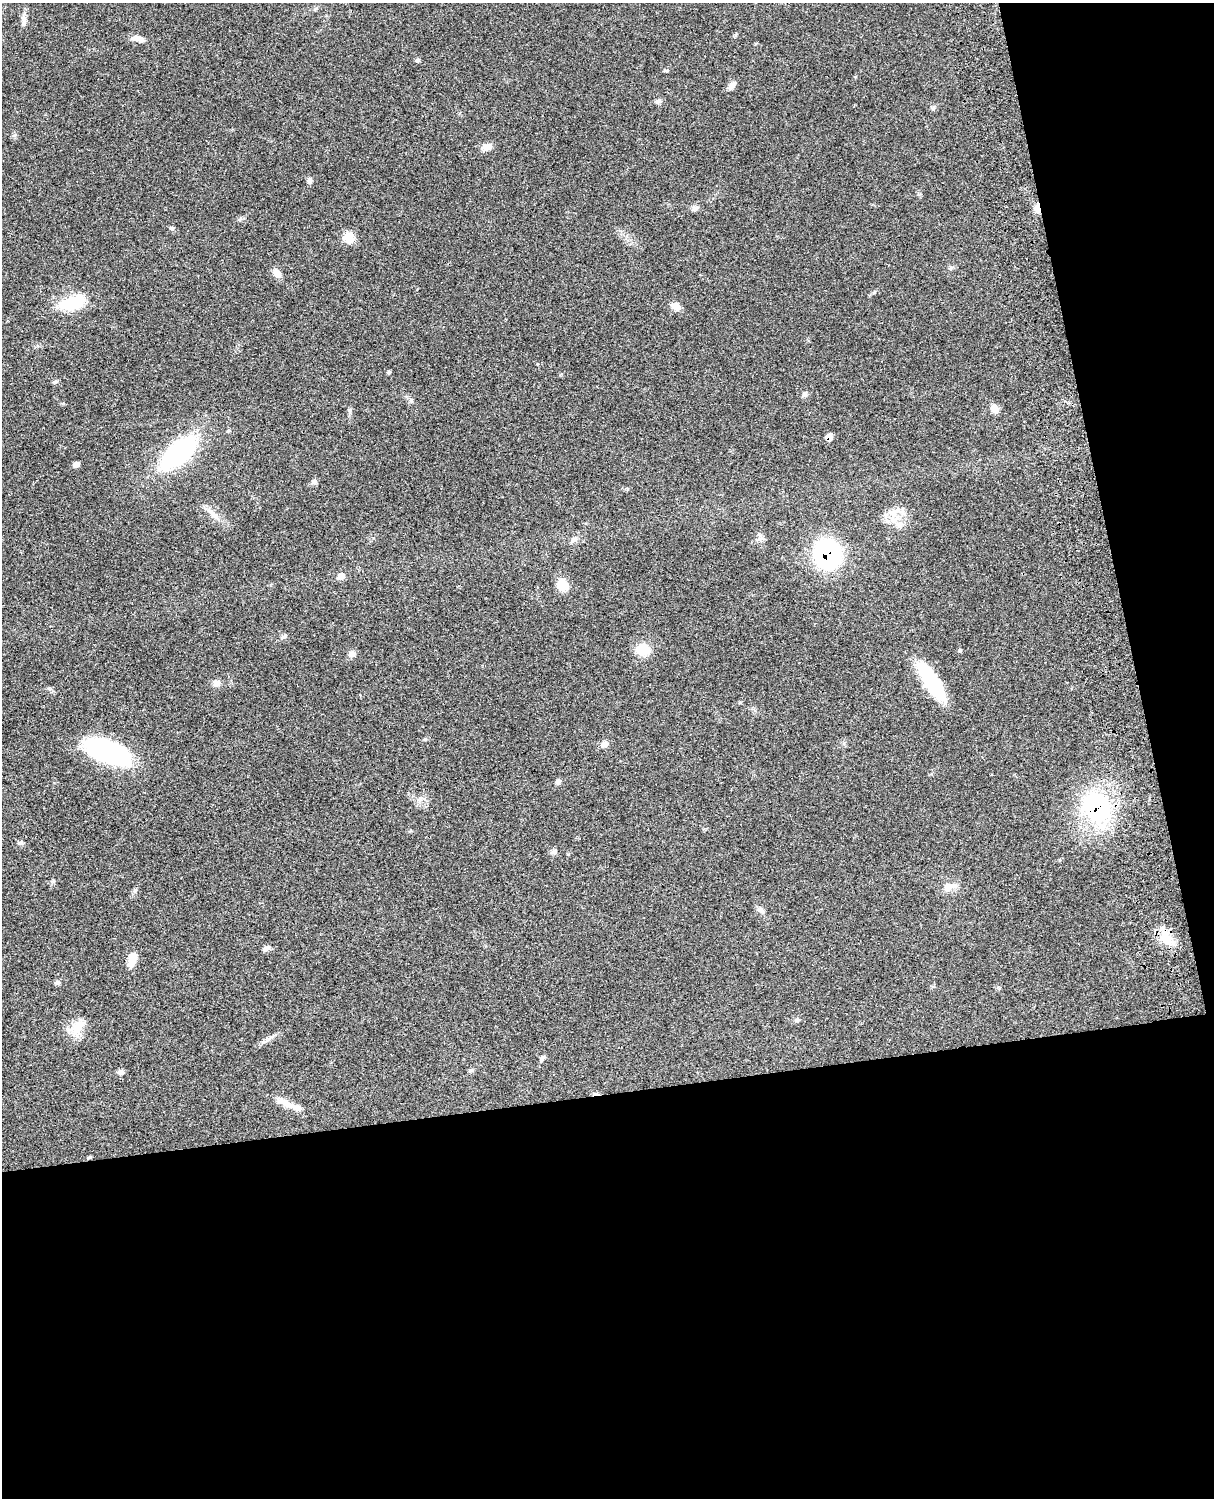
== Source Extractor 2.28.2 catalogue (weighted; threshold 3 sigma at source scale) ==
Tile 12 of 4 x 3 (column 4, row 3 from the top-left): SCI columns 3760-4971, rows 276-1771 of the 5092 x 4924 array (HDU 1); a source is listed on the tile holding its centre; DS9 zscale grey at full resolution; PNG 1216 x 1500 px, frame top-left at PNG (2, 3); no overlay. Shown black and unused: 33% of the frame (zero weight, under 3 of 4 exposures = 6% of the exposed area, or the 3 px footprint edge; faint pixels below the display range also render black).
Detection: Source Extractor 2.28.2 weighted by HDU 2 'WHT'; one run over the whole footprint, this tile lists its part. Background 0.0791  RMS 0.0058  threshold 0.026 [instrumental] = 3 sigma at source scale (4.5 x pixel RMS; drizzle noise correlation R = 1.50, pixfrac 1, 0.05/0.05 arcsec/px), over >= 5 px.
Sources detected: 57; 1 cosmic-ray / hot-pixel residue — not listed; the other 56 listed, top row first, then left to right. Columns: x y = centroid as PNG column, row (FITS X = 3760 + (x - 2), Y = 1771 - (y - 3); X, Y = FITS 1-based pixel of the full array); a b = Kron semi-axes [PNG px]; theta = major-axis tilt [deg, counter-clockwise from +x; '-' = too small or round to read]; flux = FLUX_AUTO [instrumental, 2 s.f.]
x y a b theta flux
24 20 15 6 -78 2.7
138 39 16 7 -8 3.9
417 60 6 5 - 0.88
732 85 12 6 44 2.6
658 101 7 6 - 1.5
933 107 7 4 44 0.98
487 147 14 8 2 3.6
310 181 8 6 85 1.5
695 208 9 6 27 1.6
1037 208 10 6 -73 3.9
172 228 6 5 - 0.96
348 237 15 14 - 5.8
277 273 11 7 -51 4
73 302 28 14 21 25
676 306 12 8 -25 3.8
389 372 5 5 - 0.84
55 382 6 4 18 0.84
804 395 7 5 43 1.3
994 409 10 8 -71 3.8
350 410 7 4 71 0.95
829 437 7 6 - 3.8
179 453 27 12 41 120
76 464 7 6 - 2
314 481 7 7 - 1.4
212 512 17 6 -40 3.7
895 512 20 4 19 3.7
899 525 11 8 -75 3.5
574 539 10 6 28 1.9
827 554 18 16 -75 110
341 576 8 7 - 3.6
562 585 15 12 -63 7.7
284 636 7 4 44 0.98
643 649 14 11 -4 12
352 654 8 7 - 2.5
932 682 41 13 -58 42
216 683 10 8 -13 2.7
604 744 10 8 13 2.5
109 752 43 19 -22 86
558 782 8 6 40 1.6
1097 807 26 22 -60 90
20 843 8 5 -8 1.1
553 852 9 6 9 1.6
948 887 16 11 23 5.3
761 910 9 7 -24 2.2
1167 940 20 10 -30 8.2
266 948 10 5 22 2.4
133 959 17 8 72 7.1
57 983 7 6 - 1.1
797 1020 6 5 - 0.9
77 1027 26 13 51 9.3
268 1039 17 5 37 2.5
542 1058 9 5 55 1.3
471 1070 7 4 19 0.83
121 1072 8 7 - 1.7
288 1104 40 7 -23 7.2
89 1157 5 4 - 0.72
Overlapping masked pixels (flux is a lower limit): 5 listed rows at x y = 1037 208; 829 437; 827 554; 1097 807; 1167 940
Unlisted compact peaks at least as high as the median listed source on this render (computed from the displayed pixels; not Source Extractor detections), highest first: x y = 135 890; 425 739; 667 71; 874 292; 240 219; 14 135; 49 688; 759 539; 735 35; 228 431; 537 364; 53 881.